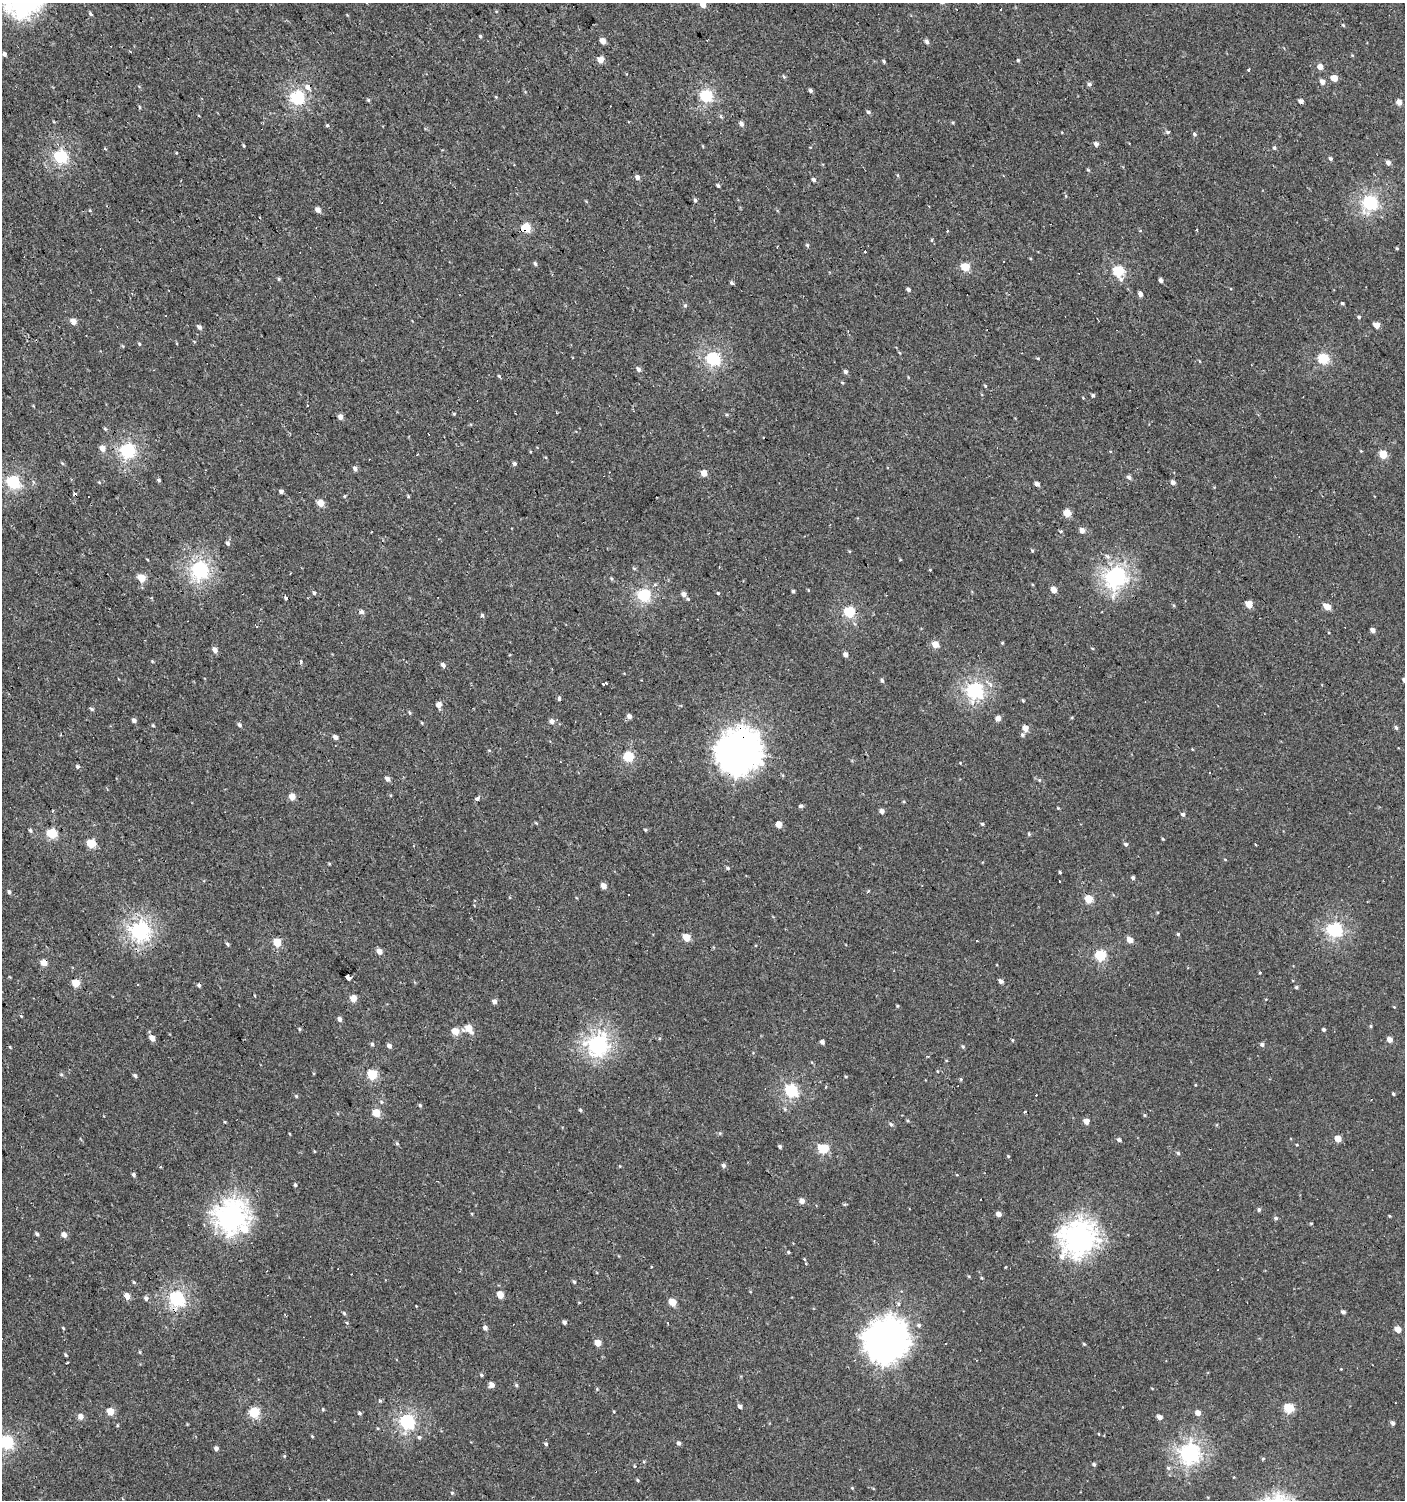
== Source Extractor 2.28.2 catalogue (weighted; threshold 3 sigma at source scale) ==
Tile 11 of 4 x 4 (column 3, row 3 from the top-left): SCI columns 3007-4409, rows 1499-2996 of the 5947 x 5993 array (HDU 1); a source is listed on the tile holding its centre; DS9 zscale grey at full resolution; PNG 1407 x 1502 px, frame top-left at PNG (2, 3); no overlay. Shown black and unused: <1% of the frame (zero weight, under 2 of 3 exposures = <1% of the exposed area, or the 3 px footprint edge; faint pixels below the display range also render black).
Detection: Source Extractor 2.28.2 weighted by HDU 2 'WHT'; one run over the whole footprint, this tile lists its part. Background 7.41e-04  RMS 0.0043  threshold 0.0193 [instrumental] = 3 sigma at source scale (4.5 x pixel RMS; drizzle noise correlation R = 1.50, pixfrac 1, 0.0396/0.0396 arcsec/px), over >= 5 px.
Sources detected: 286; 13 cosmic-ray / hot-pixel residue — not listed; the other 273 listed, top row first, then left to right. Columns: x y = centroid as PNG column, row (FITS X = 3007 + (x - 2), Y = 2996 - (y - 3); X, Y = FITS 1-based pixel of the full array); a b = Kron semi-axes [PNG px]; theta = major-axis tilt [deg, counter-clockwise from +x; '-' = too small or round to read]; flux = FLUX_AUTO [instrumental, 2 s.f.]
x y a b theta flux
703 4 5 4 - 4.1
91 14 4 3 - 0.73
1343 25 4 4 - 0.46
480 36 4 4 - 0.5
603 41 5 4 - 3.2
927 42 5 4 - 1.1
4 54 5 4 - 1
601 60 4 4 - 5.2
1018 60 4 4 - 0.5
884 61 5 4 - 0.49
1320 67 5 4 - 3.7
1248 70 3 2 - 0.37
1334 78 5 4 - 5.3
1322 82 5 5 - 2
1089 84 5 5 - 0.98
307 87 8 6 -56 1.7
810 91 5 4 - 0.81
706 95 5 5 - 45
297 97 6 5 - 63
368 100 4 4 - 0.52
1301 101 4 4 - 2
1399 102 5 4 - 2.8
139 107 5 3 - 0.41
868 112 5 4 - 0.69
741 124 5 5 - 1.4
327 125 4 4 - 0.51
1168 132 5 4 - 0.53
1194 134 5 4 - 0.72
1096 144 4 4 - 1.7
244 146 5 3 - 0.4
1274 148 5 4 - 0.57
105 149 3 2 - 0.76
61 156 6 5 - 52
1331 159 4 4 - 0.74
1388 163 5 4 - 1.5
637 177 6 5 - 1.5
814 180 5 4 - 0.98
718 186 4 3 - 0.66
695 200 4 4 - 0.65
1370 203 6 5 - 70
318 210 5 4 - 2.3
526 227 5 5 - 16
807 245 5 5 - 0.58
1397 248 5 3 - 0.36
865 251 3 3 - 1.1
535 264 6 4 -62 0.61
965 267 5 5 - 12
1119 271 6 5 - 24
279 279 6 3 -72 0.45
1161 280 4 4 - 1.2
732 283 4 3 - 0.91
908 290 4 4 - 0.99
1140 294 4 4 - 2
1342 303 3 3 - 0.56
685 306 5 3 - 0.47
1359 317 4 4 - 0.51
73 322 4 4 - 4
1377 325 4 4 - 4.3
199 327 5 4 - 1.3
139 344 5 3 - 0.37
713 358 6 5 - 56
1323 359 5 5 - 26
639 369 5 4 - 1.3
845 372 5 4 - 0.99
499 376 4 3 - 0.46
985 386 4 3 - 0.37
1093 395 5 4 - 0.62
308 405 3 3 - 0.77
340 417 4 4 - 2.3
105 429 5 4 - 0.44
428 434 3 2 - 0.29
102 448 5 5 - 2.8
127 450 6 6 - 63
1383 454 5 4 - 10
62 463 5 3 - 0.44
514 463 5 4 - 0.8
355 468 5 4 - 1.3
704 473 4 4 - 5
1129 477 6 5 - 1.1
159 480 4 3 - 0.66
13 482 6 5 - 46
1173 483 4 4 - 1.9
1037 484 5 4 - 1.6
281 492 4 4 - 0.94
408 496 4 4 - 0.41
320 503 4 4 - 6.8
1067 513 5 4 - 7.9
1082 530 5 5 - 2.4
1060 531 4 3 - 0.5
228 543 6 5 - 0.83
1032 551 4 4 - 0.45
200 570 7 7 - 73
1116 576 7 7 - 140
141 578 5 4 - 7.8
611 578 5 3 - 0.47
1054 590 4 4 - 4.5
793 591 3 3 - 0.61
314 593 5 4 - 0.58
718 593 5 3 - 0.41
644 594 6 5 - 45
684 594 6 5 - 1.8
1249 604 5 4 - 7.9
1327 607 5 4 - 5.6
362 612 5 5 - 1.3
849 612 5 5 - 28
482 615 4 4 - 0.65
1373 630 4 4 - 1.8
1002 643 4 3 - 0.4
935 644 5 4 - 5.3
215 650 6 6 - 1.6
846 655 4 4 - 2.1
301 662 7 3 -79 0.84
443 665 5 4 - 1.3
882 680 5 4 - 0.68
606 683 4 3 - 0.65
975 690 7 6 - 86
559 698 4 3 - 2.5
439 705 5 5 - 3.1
92 709 6 4 -28 0.59
410 712 5 3 - 0.58
629 716 4 4 - 1.8
998 718 5 4 - 2.3
1072 718 4 3 - 0.39
134 721 5 4 - 1.3
552 721 5 4 - 2
422 723 5 3 - 0.31
239 725 5 5 - 0.83
153 726 5 3 - 0.39
1025 728 5 5 - 3.2
1396 728 5 4 - 0.75
1022 735 6 5 - 0.85
335 737 4 4 - 1.7
739 752 15 15 - 630
628 756 5 5 - 25
77 766 5 3 - 0.73
1210 773 2 2 - 0.4
387 779 5 4 - 1.8
292 797 5 4 - 4.3
477 798 4 3 - 4.4
801 806 6 4 19 0.69
1058 808 3 3 - 0.31
882 811 4 4 - 1.7
1183 814 5 4 - 1.1
779 824 5 4 - 4.8
982 824 4 4 - 0.49
30 830 5 4 - 0.68
645 830 4 4 - 0.41
52 833 5 5 - 21
1029 834 5 4 - 0.5
1163 839 5 3 - 0.36
91 843 5 5 - 14
1126 844 5 5 - 0.83
728 868 5 4 - 0.51
1060 872 3 3 - 0.44
1133 878 4 4 - 0.74
603 886 4 4 - 3.3
868 891 5 2 - 0.47
9 892 4 4 - 0.89
1089 899 5 4 - 11
1335 929 6 6 - 65
140 930 7 6 - 110
1178 934 4 4 - 0.52
687 938 5 4 - 8.2
1130 940 5 4 - 3.5
277 942 5 4 - 11
227 944 5 4 - 0.63
379 951 5 4 - 2.9
1100 955 5 5 - 27
44 963 5 4 - 4.8
1260 973 4 3 - 0.35
348 977 4 3 - 74
1001 981 4 4 - 1.4
76 983 5 4 - 8.5
199 985 4 4 - 0.74
1296 987 4 4 - 0.56
353 998 4 4 - 5.1
494 1001 5 4 - 1.6
898 1006 4 3 - 0.4
21 1016 4 4 - 0.35
339 1019 5 4 - 1.3
1371 1026 5 3 - 0.41
469 1028 7 5 -54 7.1
1324 1030 4 4 - 0.72
455 1031 5 5 - 6.4
152 1038 6 5 - 2.7
1012 1040 5 3 - 0.34
1390 1040 5 4 - 2.6
822 1042 4 4 - 1.3
372 1044 4 4 - 0.69
598 1044 7 7 - 130
1262 1044 5 4 - 1
389 1046 5 4 - 1.6
963 1047 5 4 - 0.57
372 1074 5 5 - 21
135 1076 5 4 - 0.75
791 1090 6 5 - 46
1393 1094 4 3 - 0.48
296 1096 5 3 - 0.43
420 1105 5 4 - 0.57
580 1110 4 4 - 0.51
1025 1112 3 2 - 0.9
376 1113 5 4 - 7.5
1144 1115 5 3 - 0.4
1086 1121 5 4 - 3
891 1124 5 4 - 0.71
1338 1139 5 4 - 5.6
1119 1140 4 4 - 1.1
397 1143 5 4 - 0.5
780 1147 4 3 - 0.72
823 1148 6 5 - 22
1178 1153 5 4 - 0.65
723 1165 5 4 - 0.97
161 1167 3 2 - 0.84
133 1174 4 4 - 0.88
295 1185 4 3 - 0.59
802 1201 5 5 - 2.3
845 1204 5 3 - 0.44
1259 1210 5 5 - 0.72
998 1214 4 4 - 2.3
231 1215 11 10 - 250
1390 1216 4 3 - 0.33
1276 1218 5 4 - 0.76
1311 1223 5 3 - 0.34
245 1229 12 10 -77 6.6
37 1234 4 4 - 0.82
64 1235 4 4 - 2.6
1079 1237 12 11 - 300
788 1252 4 4 - 0.44
134 1282 5 4 - 0.48
574 1282 5 4 - 0.61
500 1295 5 4 - 6
127 1296 5 4 - 3.8
146 1298 5 4 - 1.1
177 1298 6 6 - 71
673 1302 5 4 - 7
1343 1312 4 4 - 1.1
344 1313 5 4 - 0.55
564 1322 4 3 - 1.2
347 1323 5 3 - 0.39
919 1325 5 5 - 0.76
485 1328 5 5 - 1.3
1398 1329 5 4 - 4.4
886 1341 15 14 - 570
598 1343 5 4 - 5.2
1084 1344 4 3 - 0.41
140 1352 5 3 - 0.37
66 1355 4 4 - 0.44
67 1363 3 3 - 1.1
481 1375 5 3 - 0.45
492 1385 5 5 - 2.3
516 1385 5 4 - 0.58
380 1401 5 4 - 0.49
740 1406 5 4 - 1.2
1289 1408 5 5 - 19
110 1411 5 4 - 6.7
254 1412 5 5 - 23
359 1413 5 4 - 0.73
1198 1413 5 5 - 2.6
81 1417 5 5 - 2.6
1159 1417 5 4 - 2.2
407 1422 6 6 - 64
1393 1423 5 4 - 1.2
312 1436 4 3 - 0.39
419 1437 5 5 - 0.66
7 1442 6 5 - 51
679 1443 5 5 - 0.86
546 1444 4 4 - 0.57
216 1448 4 4 - 1.3
1189 1452 7 7 - 120
1263 1459 4 4 - 0.44
1094 1464 4 4 - 0.81
1168 1468 6 5 - 0.73
452 1493 4 3 - 0.42
Overlapping masked pixels (flux is a lower limit): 3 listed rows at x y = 526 227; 739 752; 44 963
Isophote crosses this tile's border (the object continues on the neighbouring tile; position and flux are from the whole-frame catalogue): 2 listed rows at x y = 703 4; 7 1442